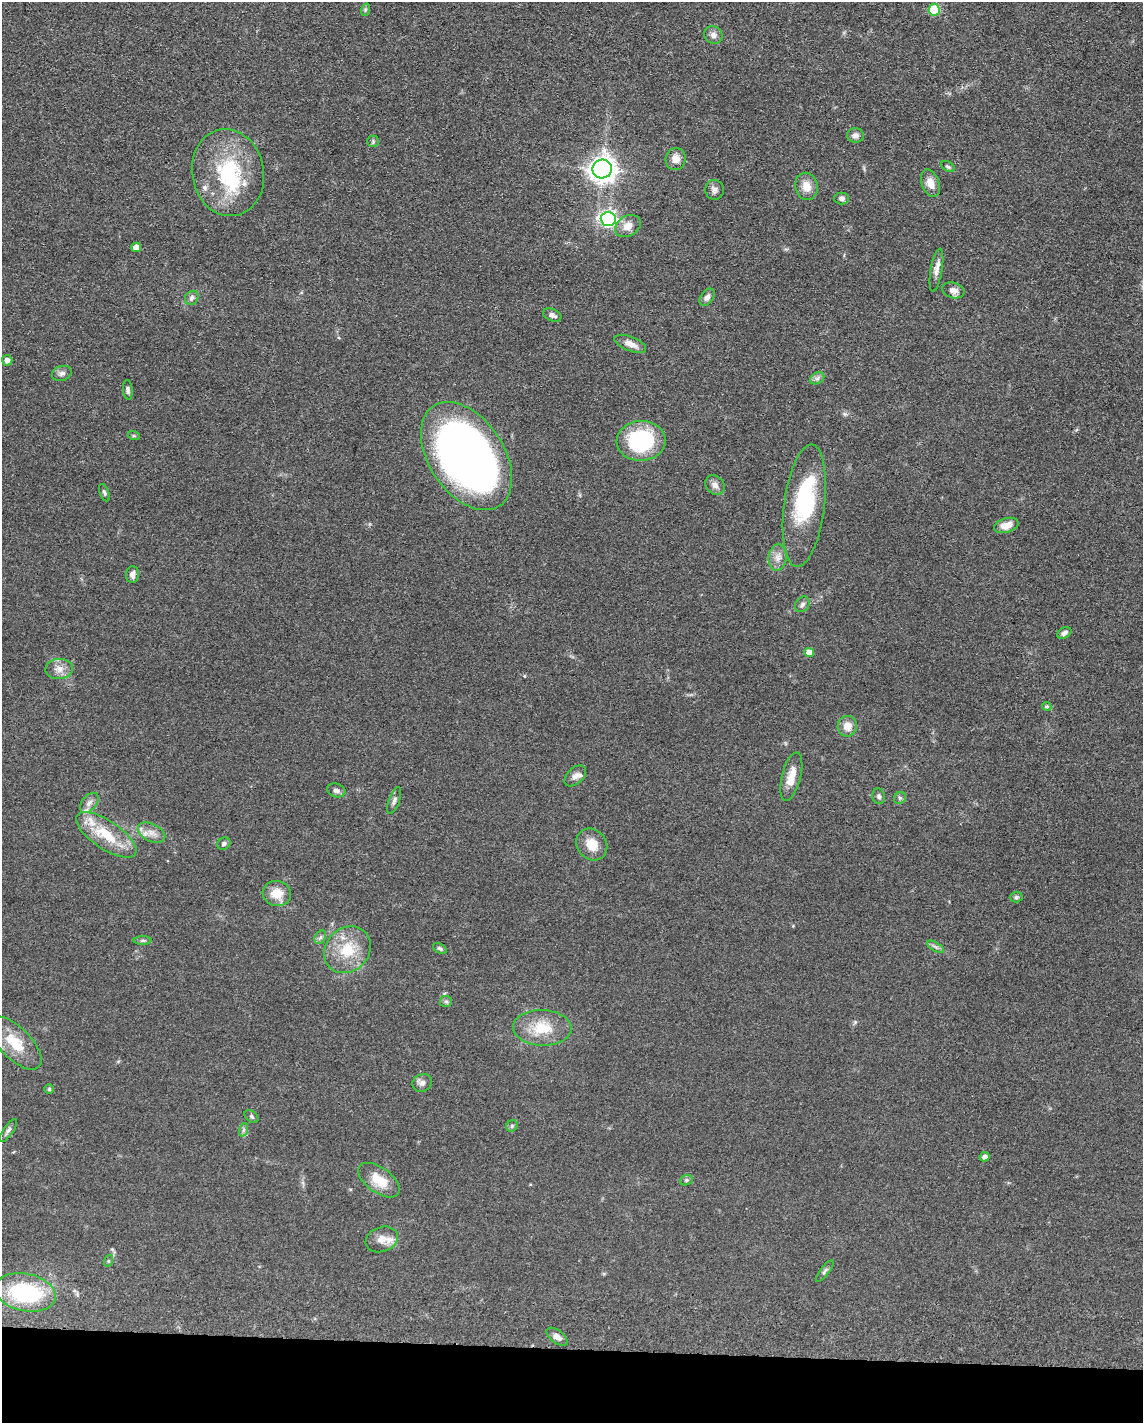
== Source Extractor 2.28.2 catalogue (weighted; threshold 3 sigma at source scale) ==
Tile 10 of 4 x 3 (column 2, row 3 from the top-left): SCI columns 1156-2296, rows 228-1648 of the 4592 x 4657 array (HDU 1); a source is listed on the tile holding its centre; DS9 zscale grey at full resolution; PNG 1145 x 1425 px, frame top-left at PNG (2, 2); each listed source drawn as its Kron ellipse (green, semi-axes under 4 px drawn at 4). Shown black and unused: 5% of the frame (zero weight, under 3 of 5 exposures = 4% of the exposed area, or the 3 px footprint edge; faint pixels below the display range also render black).
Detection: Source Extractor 2.28.2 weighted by HDU 2 'WHT'; one run over the whole footprint, this tile lists its part. Background 0.0476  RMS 0.0056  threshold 0.0253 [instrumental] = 3 sigma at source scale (4.5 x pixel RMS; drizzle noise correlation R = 1.50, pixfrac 1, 0.05/0.05 arcsec/px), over >= 5 px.
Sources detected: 82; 1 inside a brighter object's white glare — neither listed nor drawn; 5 inside a brighter listed object's ellipse — not listed separately; the other 76 listed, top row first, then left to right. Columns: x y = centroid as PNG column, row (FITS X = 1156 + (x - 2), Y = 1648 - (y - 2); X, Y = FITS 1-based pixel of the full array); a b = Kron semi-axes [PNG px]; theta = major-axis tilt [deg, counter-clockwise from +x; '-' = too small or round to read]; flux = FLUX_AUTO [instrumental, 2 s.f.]
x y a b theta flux
365 10 6 4 72 0.86
934 10 6 5 - 25
713 35 9 8 - 2.6
855 135 8 7 - 2.4
373 141 6 5 - 0.98
676 159 11 10 - 4.6
948 167 7 4 -30 0.99
602 169 9 9 - 500
228 173 44 36 -79 51
930 183 14 8 -69 5.6
806 186 14 11 -79 6.6
715 190 10 9 - 2.4
842 198 7 6 - 1.6
608 219 7 7 - 140
628 226 14 10 30 5.9
136 247 5 4 - 5
936 270 22 6 80 3.5
953 290 11 7 -16 3.5
707 297 9 6 55 2.2
192 298 8 6 47 2
552 315 9 6 -24 2.2
630 344 17 7 -21 4.4
7 360 5 5 - 2.9
62 373 10 7 18 2
817 378 7 5 31 1.6
128 390 10 5 -85 1.4
134 436 6 4 -18 0.72
641 441 24 20 3 51
466 456 60 37 -56 390
715 485 10 8 -47 2.8
104 493 9 5 -69 1.2
804 506 61 20 83 52
1006 525 12 7 15 5.6
778 557 13 9 84 4.1
132 575 8 6 88 2.9
802 604 8 6 54 1.7
1064 633 7 5 32 2
809 652 5 4 - 6.4
59 669 14 10 4 4.7
1047 707 5 4 - 0.99
847 726 10 9 - 6
575 776 13 8 42 2.6
791 777 25 9 76 8.1
336 790 9 6 -17 2
879 796 8 6 -74 1.6
900 798 6 5 - 0.97
394 800 14 5 71 2.1
89 803 12 7 50 2.8
152 833 15 8 -27 4.7
106 835 35 14 -34 21
224 844 7 5 34 1.4
592 844 17 14 -52 8.7
277 893 14 12 -16 9.1
1016 897 6 5 - 1
320 937 7 5 58 1.3
143 941 9 4 0 1.2
936 947 10 4 -31 1.5
440 948 7 4 -30 1.1
347 950 25 21 45 19
446 1001 6 5 - 1
542 1028 29 18 -2 18
15 1043 34 16 -45 18
422 1083 10 8 23 2.3
49 1089 5 5 - 0.74
252 1116 8 5 -40 1.1
512 1126 6 5 - 0.96
243 1130 7 4 71 1.1
8 1131 14 5 55 1.8
985 1157 5 4 - 2
379 1180 24 12 -36 12
686 1180 6 5 - 0.91
382 1239 16 12 20 5.4
108 1261 6 4 72 0.73
825 1271 13 4 53 1.5
25 1292 31 18 -12 54
557 1337 12 6 -37 3.3